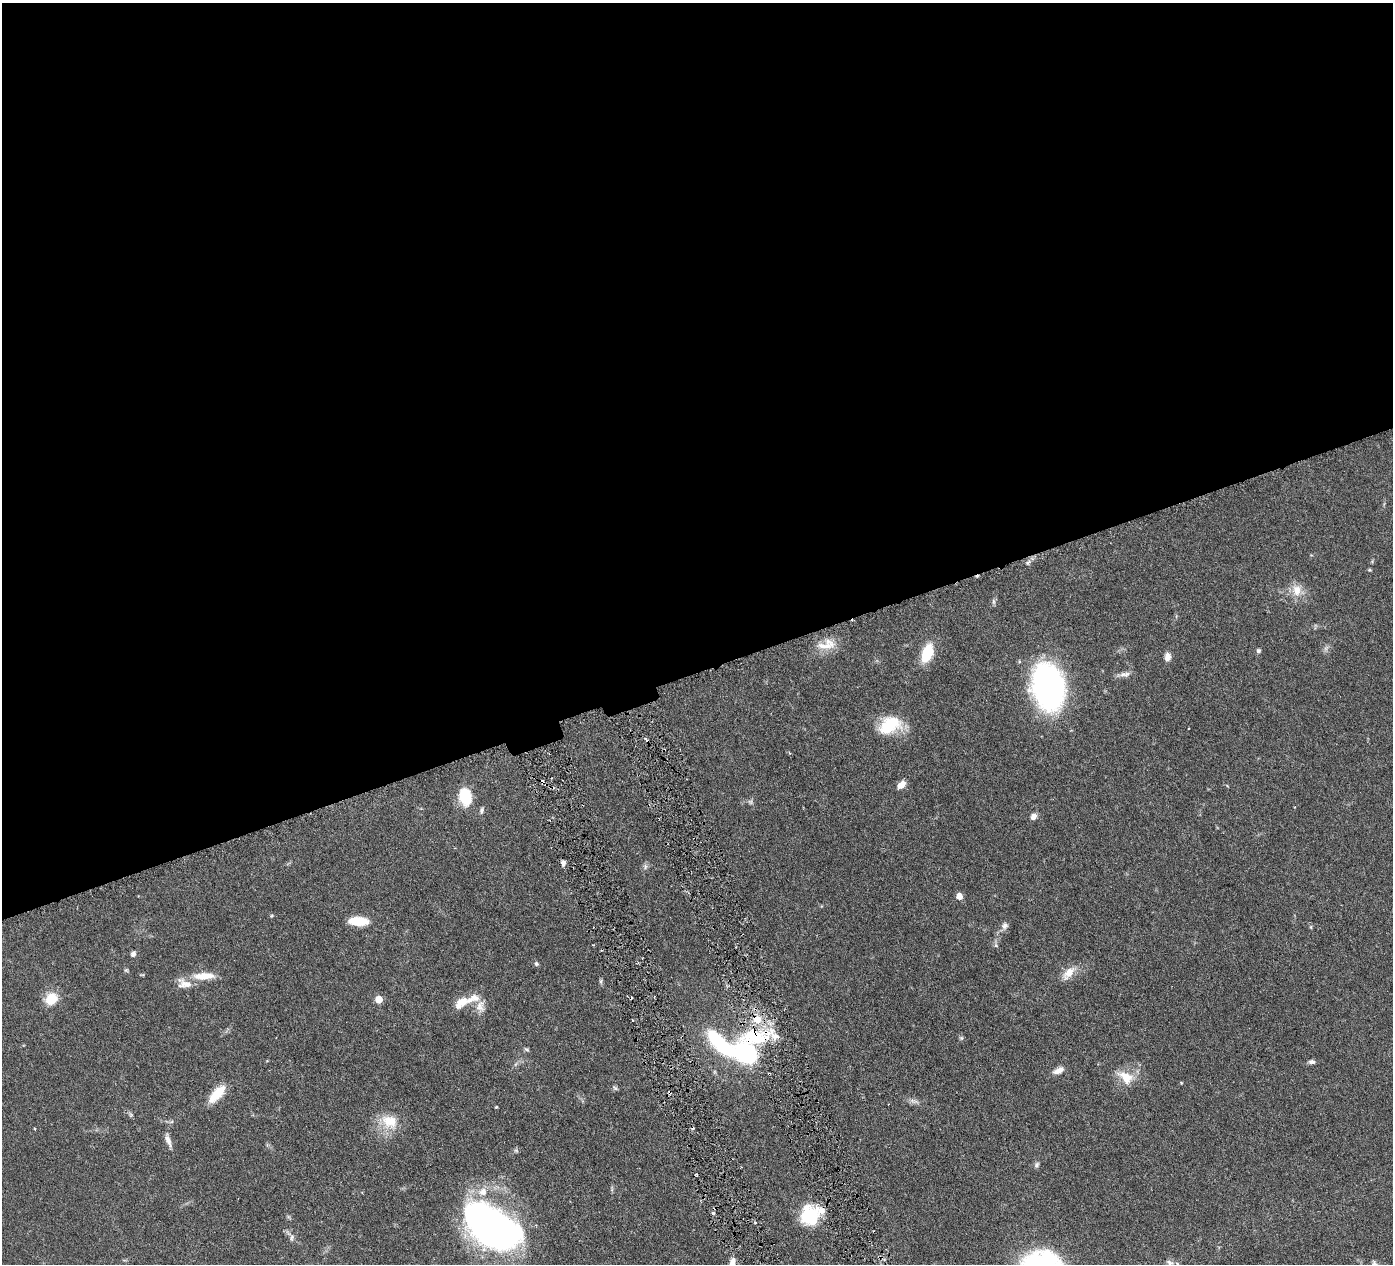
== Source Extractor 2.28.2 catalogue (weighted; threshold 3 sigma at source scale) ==
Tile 2 of 4 x 4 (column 2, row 1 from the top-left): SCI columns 1398-2788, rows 4087-5348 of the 5578 x 5520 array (HDU 1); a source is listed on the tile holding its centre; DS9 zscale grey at full resolution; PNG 1395 x 1266 px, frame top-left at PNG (2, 3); no overlay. Shown black and unused: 53% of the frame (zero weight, under 3 of 6 exposures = <1% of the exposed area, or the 3 px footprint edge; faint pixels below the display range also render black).
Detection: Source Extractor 2.28.2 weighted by HDU 2 'WHT'; one run over the whole footprint, this tile lists its part. Background 0.0851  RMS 0.0036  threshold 0.0146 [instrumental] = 3 sigma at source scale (4.09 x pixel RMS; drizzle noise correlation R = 1.36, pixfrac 0.8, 0.05/0.05 arcsec/px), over >= 5 px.
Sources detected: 60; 3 cosmic-ray / hot-pixel residue — not listed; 5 inside a brighter listed object's ellipse — not listed separately; the other 52 listed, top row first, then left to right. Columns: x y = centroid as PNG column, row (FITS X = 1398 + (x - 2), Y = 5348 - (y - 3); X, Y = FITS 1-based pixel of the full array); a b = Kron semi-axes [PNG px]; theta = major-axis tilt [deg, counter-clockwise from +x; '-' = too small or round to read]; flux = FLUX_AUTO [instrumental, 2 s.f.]
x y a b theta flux
1028 562 7 4 37 0.72
1370 570 5 3 - 0.35
1297 590 17 12 -83 4.2
826 645 30 13 13 5.5
1258 651 5 5 - 0.6
927 653 16 9 71 13
1167 657 10 7 88 1.8
1123 674 11 6 19 1.5
1048 687 45 29 -77 81
890 725 28 18 29 12
901 784 10 6 48 2.7
465 797 20 12 -76 11
481 810 9 5 73 0.71
1033 816 8 6 45 1.6
563 863 7 6 - 1
645 867 8 4 89 0.72
959 896 5 5 - 3.6
358 921 18 8 -2 9
1005 926 9 9 - 1.3
1311 927 6 3 -72 0.39
996 945 6 5 - 0.6
133 954 6 5 - 1.1
536 964 6 5 - 0.62
126 970 5 5 - 0.45
1069 973 18 10 49 4.2
204 976 29 9 1 5.3
601 981 6 4 72 0.53
185 983 21 11 -16 3.9
51 999 14 12 41 6.7
379 999 5 5 - 5.8
461 1002 19 11 38 4.7
480 1006 17 11 76 2.9
754 1037 35 19 2 23
961 1038 6 5 - 0.53
720 1043 43 16 -44 24
526 1049 7 5 -26 0.52
746 1054 18 14 -39 39
1312 1062 8 5 -5 0.92
1059 1070 14 7 25 2.2
1126 1077 21 14 -37 6.2
217 1094 25 10 47 6.9
496 1107 4 3 - 0.28
390 1121 24 18 -23 7.9
168 1140 17 6 -69 1.9
1037 1165 8 5 53 0.75
713 1213 5 4 - 0.56
810 1215 22 19 43 17
755 1223 4 3 - 0.36
491 1226 59 31 -33 140
292 1237 10 5 82 0.94
1170 1262 13 7 -24 1.4
1375 1264 10 6 -53 1
Overlapping masked pixels (flux is a lower limit): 3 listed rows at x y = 754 1037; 746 1054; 810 1215
Isophote crosses this tile's border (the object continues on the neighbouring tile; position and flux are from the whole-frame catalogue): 1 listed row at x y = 1375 1264